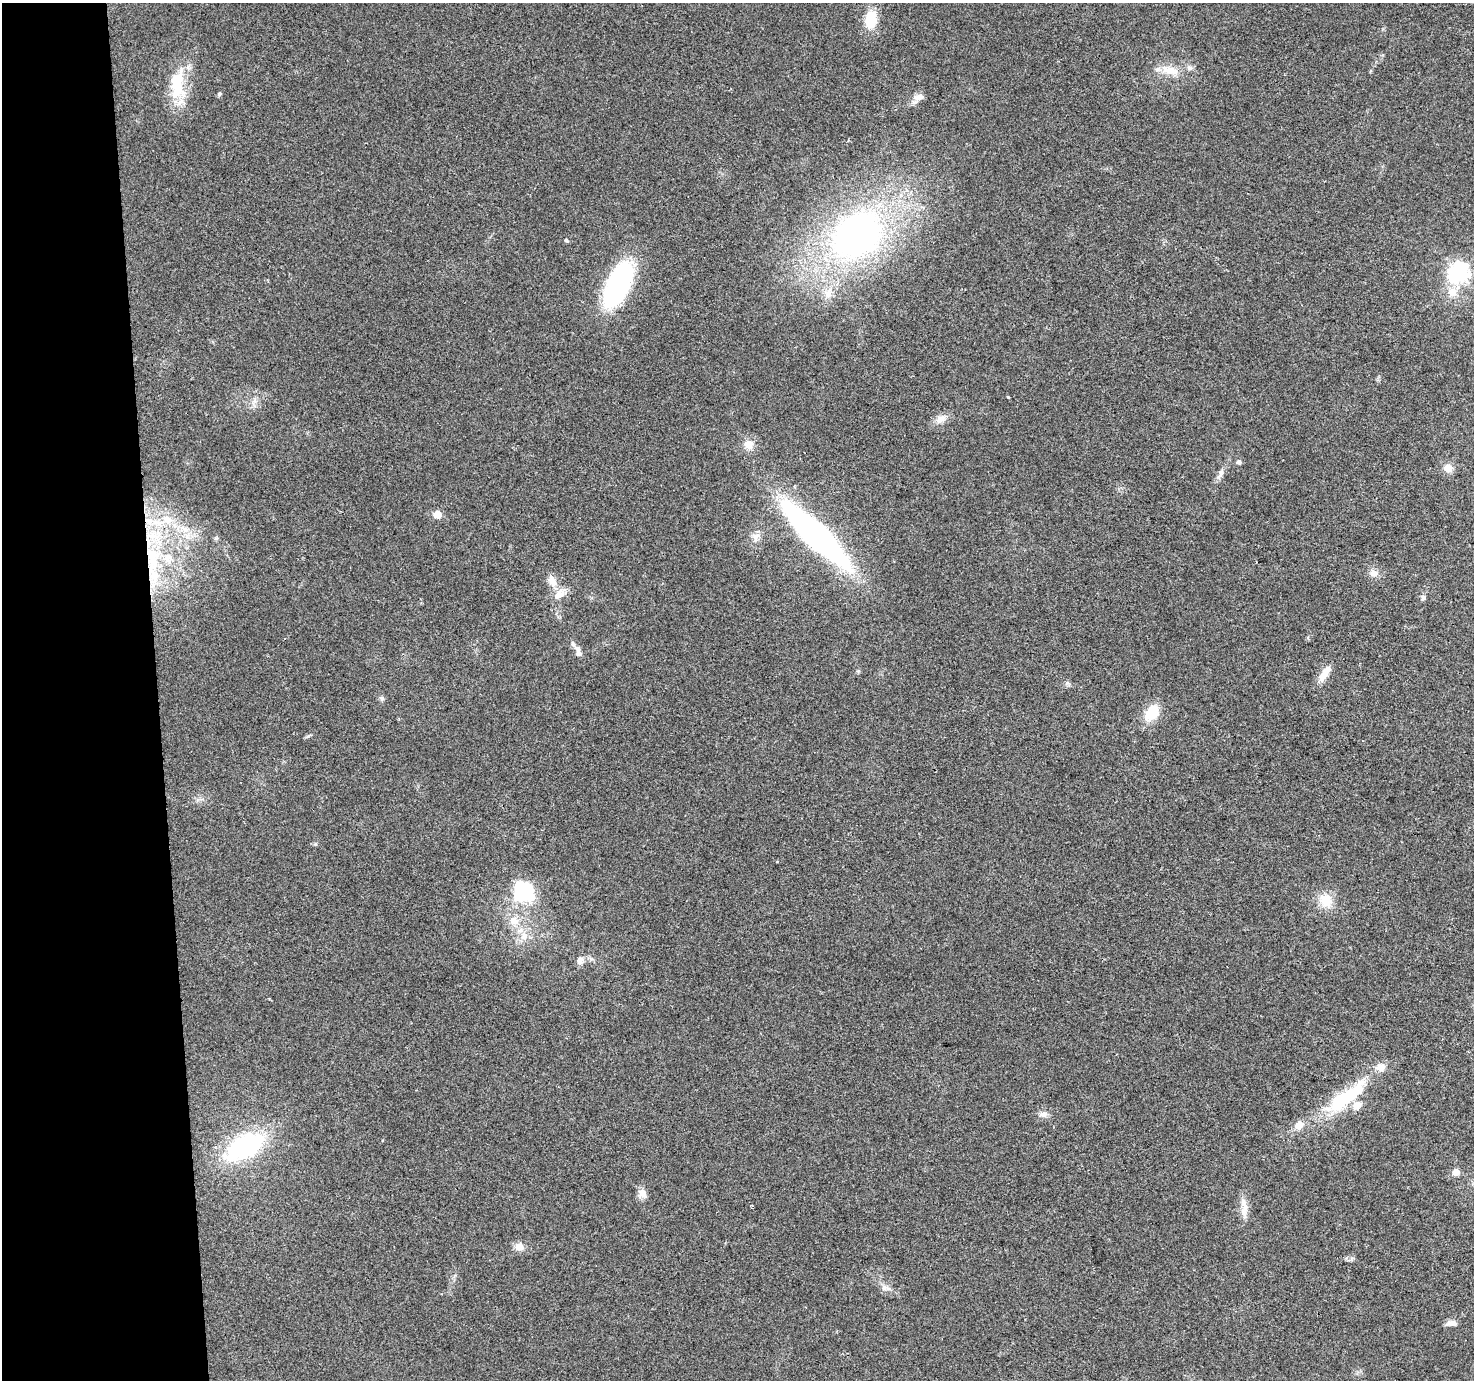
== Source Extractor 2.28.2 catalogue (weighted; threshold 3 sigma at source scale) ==
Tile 4 of 3 x 3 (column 1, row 2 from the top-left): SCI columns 1-1472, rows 1403-2780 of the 4417 x 4158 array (HDU 1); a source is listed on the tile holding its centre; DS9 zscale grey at full resolution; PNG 1476 x 1382 px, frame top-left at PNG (2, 3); no overlay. Shown black and unused: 11% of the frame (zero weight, under 2 of 3 exposures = <1% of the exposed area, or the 3 px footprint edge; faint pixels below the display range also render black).
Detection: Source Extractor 2.28.2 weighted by HDU 2 'WHT'; one run over the whole footprint, this tile lists its part. Background 0.0484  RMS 0.0068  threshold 0.0304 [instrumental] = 3 sigma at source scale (4.5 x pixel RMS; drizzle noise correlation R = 1.50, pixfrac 1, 0.0396/0.0396 arcsec/px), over >= 5 px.
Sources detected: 57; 2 inside a brighter object's white glare — not listed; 6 inside a brighter listed object's ellipse — not listed separately; the other 49 listed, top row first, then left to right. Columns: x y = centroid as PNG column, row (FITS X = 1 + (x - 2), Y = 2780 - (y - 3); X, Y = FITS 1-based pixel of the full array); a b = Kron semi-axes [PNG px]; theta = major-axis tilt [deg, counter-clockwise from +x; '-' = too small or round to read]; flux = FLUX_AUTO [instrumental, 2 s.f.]
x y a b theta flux
871 19 20 12 81 17
1170 70 28 10 -10 11
177 89 27 20 -89 24
219 94 5 5 - 0.98
919 97 14 8 10 4.3
857 235 40 32 39 270
566 240 5 4 - 1.2
1458 273 7 7 - 320
618 284 38 17 66 130
1452 292 13 11 -69 7.3
828 293 15 10 70 6.6
941 419 15 9 37 5.5
748 444 13 12 - 6.3
1238 462 5 5 - 1.8
1448 468 10 9 - 5.8
1220 474 17 5 64 3.3
437 514 5 5 - 18
167 519 14 11 -34 10
149 521 13 10 -3 9.1
184 529 10 5 -54 3.4
816 535 73 18 -44 240
756 537 10 9 - 4
168 558 14 11 -66 8.2
152 570 45 14 84 39
1373 573 11 10 - 4.3
552 581 17 9 -69 6.3
559 594 20 11 34 7.6
1423 598 8 5 -89 1.6
577 649 12 7 -52 3.4
1325 673 22 8 57 8.5
381 698 7 5 -46 1.3
1151 713 21 13 57 16
524 891 11 11 - 91
1326 900 17 15 -50 13
514 921 11 10 - 7
524 936 11 8 63 5
580 961 12 8 75 3.4
1380 1067 11 9 4 5.6
1339 1102 43 21 39 36
1043 1114 11 7 7 3
1298 1125 10 8 47 7.3
245 1146 33 18 29 95
1456 1172 5 5 - 8.5
642 1194 11 10 - 4.5
752 1205 4 3 - 0.79
1244 1210 25 9 84 7.3
519 1247 12 10 -15 5.1
884 1288 9 8 - 3
1452 1323 12 6 -2 3.9
Overlapping masked pixels (flux is a lower limit): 2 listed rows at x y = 149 521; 152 570
Unlisted compact peaks at least as high as the median listed source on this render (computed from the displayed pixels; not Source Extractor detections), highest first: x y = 1008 397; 308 736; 315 844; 1067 683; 858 671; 1352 1258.